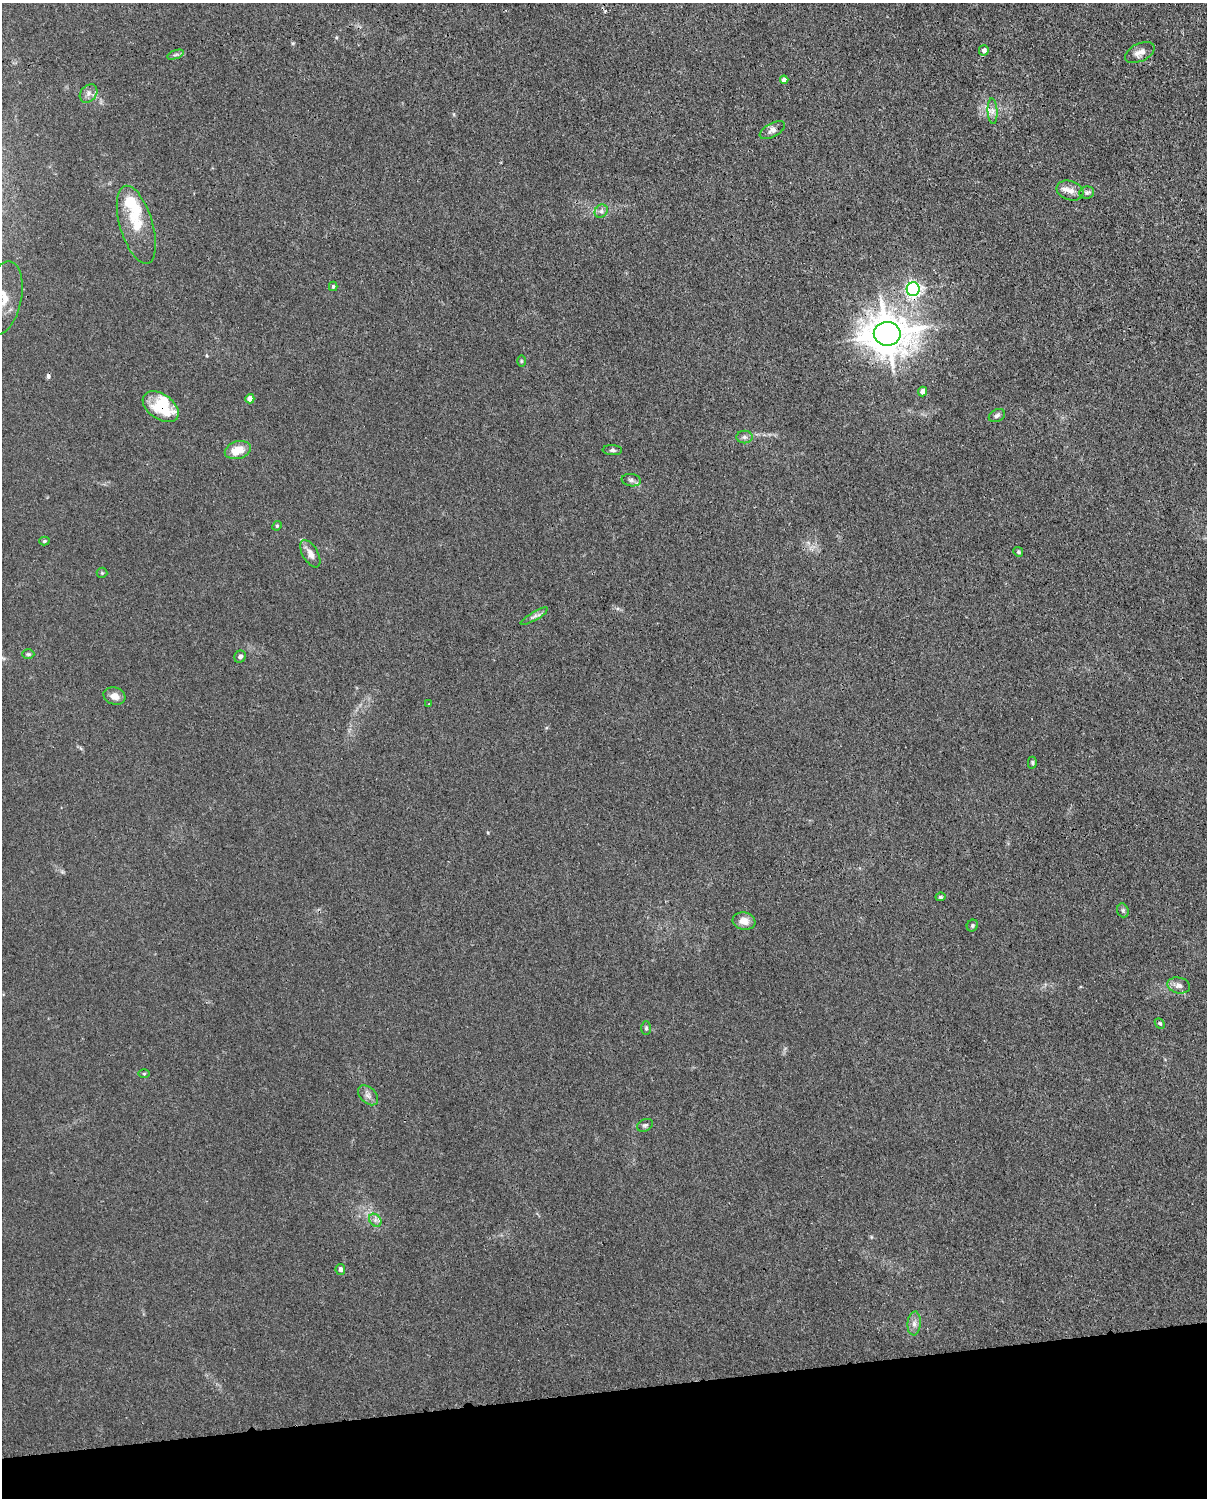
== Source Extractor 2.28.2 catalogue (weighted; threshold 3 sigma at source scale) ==
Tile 10 of 4 x 3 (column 2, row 3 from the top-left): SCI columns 1297-2501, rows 266-1761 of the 5001 x 4906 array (HDU 1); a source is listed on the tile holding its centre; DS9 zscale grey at full resolution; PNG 1209 x 1500 px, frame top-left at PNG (2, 3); each listed source drawn as its Kron ellipse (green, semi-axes under 4 px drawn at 4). Shown black and unused: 7% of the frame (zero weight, under 3 of 4 exposures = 7% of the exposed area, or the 3 px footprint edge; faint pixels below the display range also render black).
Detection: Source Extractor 2.28.2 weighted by HDU 2 'WHT'; one run over the whole footprint, this tile lists its part. Background 0.0268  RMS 0.0028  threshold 0.0128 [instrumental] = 3 sigma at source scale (4.5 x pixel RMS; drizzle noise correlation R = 1.50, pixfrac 1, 0.05/0.05 arcsec/px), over >= 5 px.
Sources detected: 53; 2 inside a brighter object's white glare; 1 cosmic-ray / hot-pixel residue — neither listed nor drawn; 2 inside a brighter listed object's ellipse — not listed separately; the other 48 listed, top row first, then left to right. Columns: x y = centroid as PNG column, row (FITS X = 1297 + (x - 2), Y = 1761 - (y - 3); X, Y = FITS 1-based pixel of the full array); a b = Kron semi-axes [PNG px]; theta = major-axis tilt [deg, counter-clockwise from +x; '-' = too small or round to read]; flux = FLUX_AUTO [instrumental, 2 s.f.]
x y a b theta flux
984 50 5 5 - 1.1
1140 53 16 9 26 2.1
175 55 9 3 19 0.59
784 80 4 4 - 1.2
88 93 10 7 48 1.4
992 111 13 5 -86 1.3
772 130 14 7 30 1.3
1070 191 13 9 -17 2
1087 192 7 6 - 0.68
601 211 7 6 - 0.83
136 225 40 16 -73 8.7
333 286 4 3 - 0.43
913 289 7 6 - 80
3 298 37 18 78 7.3
887 334 13 11 -1 850
521 361 6 4 -90 0.33
922 391 5 4 - 1.7
250 399 4 4 - 2.4
161 407 20 12 -34 13
997 416 8 6 26 0.77
744 437 8 6 0 0.87
238 450 13 8 17 5
612 450 10 5 -4 0.65
631 480 9 6 -9 0.87
277 526 5 4 - 0.33
44 541 5 4 - 0.47
1018 552 5 4 - 0.42
310 554 15 7 -60 1.9
102 573 5 5 - 0.36
534 616 15 4 30 1.1
28 654 6 5 - 0.44
240 657 6 5 - 0.9
114 696 11 8 -17 2.1
429 704 3 3 - 0.2
1032 763 6 4 -89 0.4
940 897 5 4 - 0.44
1123 910 7 5 -71 0.58
744 921 11 9 -10 2.5
972 926 6 5 - 0.48
1179 985 11 8 -13 1.6
1160 1023 6 4 -48 0.42
646 1028 7 5 -90 0.51
144 1074 6 4 1 0.32
368 1095 12 7 -44 1.4
645 1125 8 6 26 0.6
375 1220 7 5 -46 0.92
340 1269 5 5 - 1.1
914 1323 12 6 85 1.4
Overlapping masked pixels (flux is a lower limit): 3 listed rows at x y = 913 289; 887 334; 161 407
Isophote crosses this tile's border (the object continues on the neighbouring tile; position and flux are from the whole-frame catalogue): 1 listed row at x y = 3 298